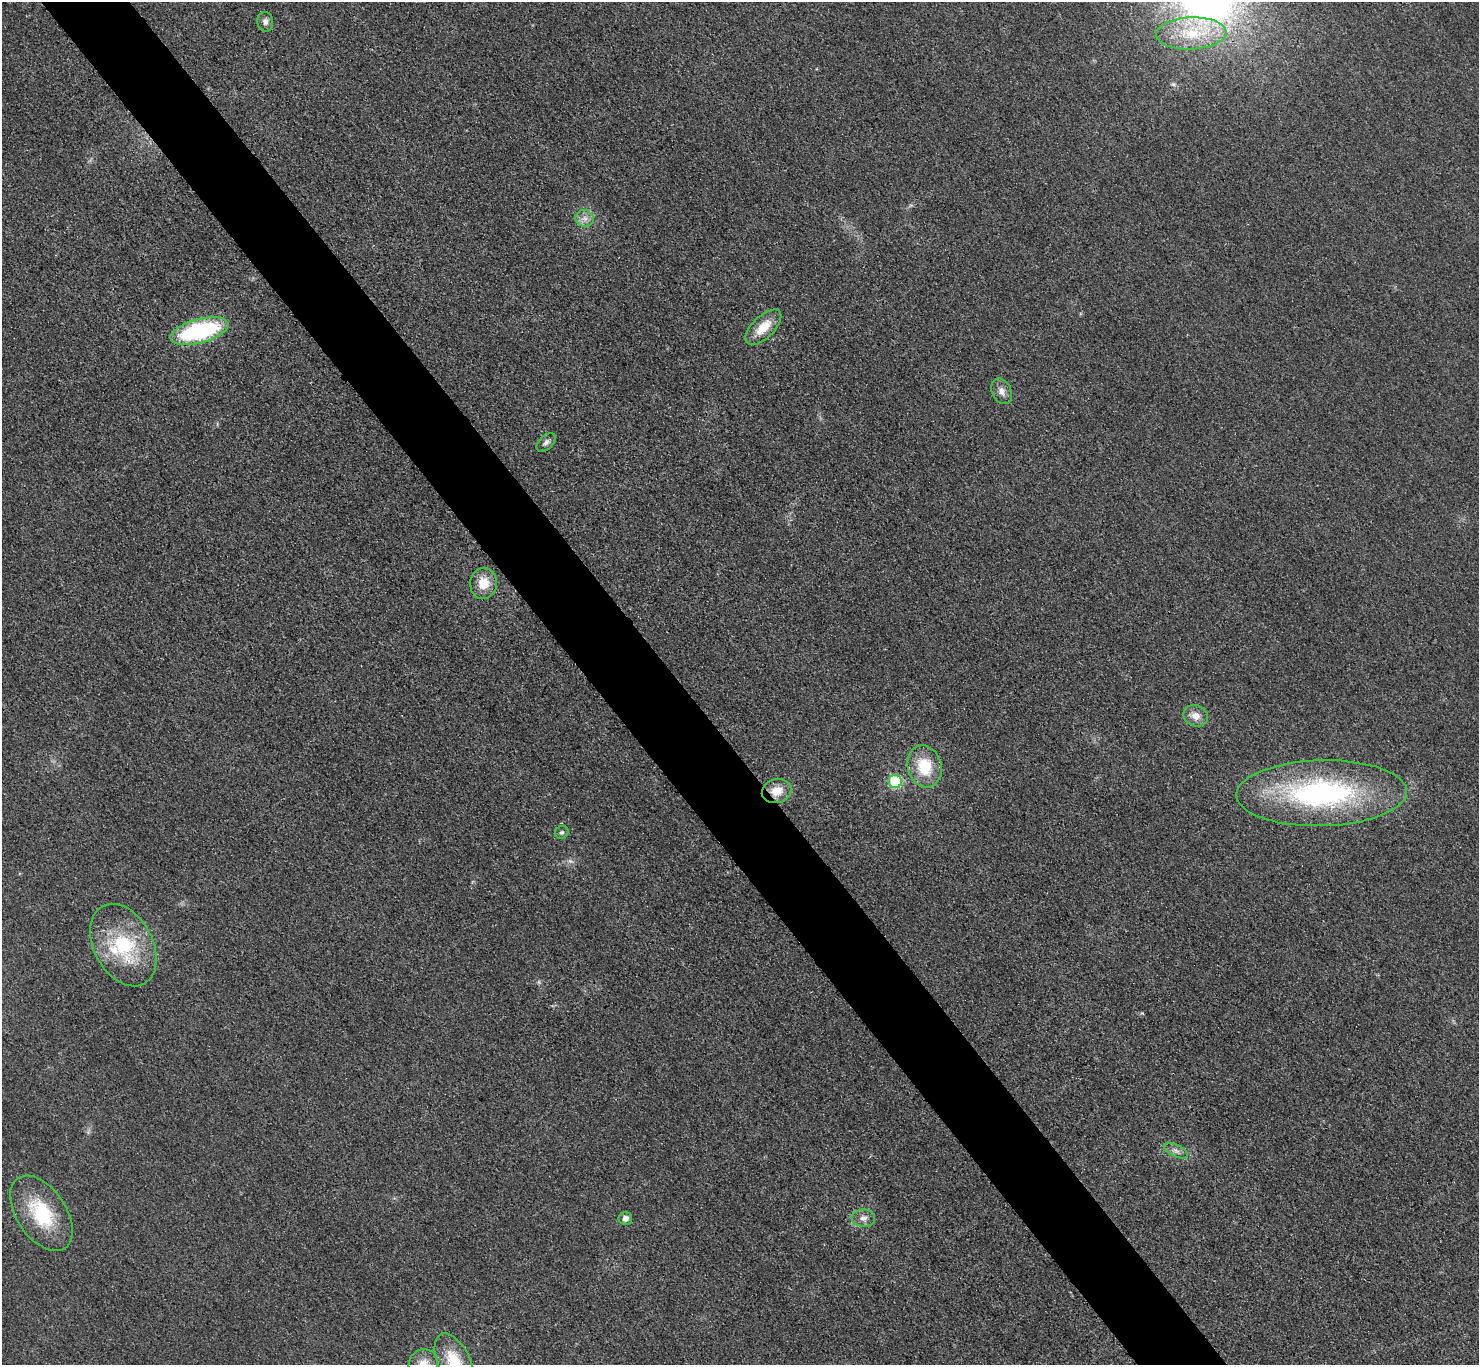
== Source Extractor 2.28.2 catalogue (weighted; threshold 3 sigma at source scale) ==
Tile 11 of 4 x 4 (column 3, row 3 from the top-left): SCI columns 2977-4453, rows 1540-2902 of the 5953 x 5949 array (HDU 1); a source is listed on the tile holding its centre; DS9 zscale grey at full resolution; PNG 1481 x 1367 px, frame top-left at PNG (2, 2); each listed source drawn as its Kron ellipse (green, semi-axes under 4 px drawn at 4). Shown black and unused: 6% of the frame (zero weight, under 3 of 4 exposures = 2% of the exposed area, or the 3 px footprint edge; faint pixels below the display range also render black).
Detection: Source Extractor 2.28.2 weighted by HDU 2 'WHT'; one run over the whole footprint, this tile lists its part. Background 0.0329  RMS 0.0064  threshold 0.0287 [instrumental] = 3 sigma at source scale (4.5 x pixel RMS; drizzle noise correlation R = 1.50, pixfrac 1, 0.05/0.05 arcsec/px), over >= 5 px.
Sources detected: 22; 1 inside a brighter listed object's ellipse — not listed separately; the other 21 listed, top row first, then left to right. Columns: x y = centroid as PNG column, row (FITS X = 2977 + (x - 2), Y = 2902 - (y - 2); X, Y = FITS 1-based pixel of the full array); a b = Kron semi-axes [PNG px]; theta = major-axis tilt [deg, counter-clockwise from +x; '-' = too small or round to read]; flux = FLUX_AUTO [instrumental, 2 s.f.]
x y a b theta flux
265 22 10 8 -79 2.8
1191 33 35 16 2 29
585 218 9 8 - 3.8
763 327 22 11 44 13
199 331 30 12 15 84
1002 391 13 9 -65 4.3
546 442 11 6 44 2.6
483 583 15 13 84 13
1196 716 12 10 -25 6.3
925 766 21 17 -73 24
895 781 6 6 - 44
777 791 15 12 16 10
1321 793 85 33 2 140
562 832 7 6 - 1.4
123 945 44 29 -62 51
1176 1151 13 6 -25 3
41 1213 42 24 -56 41
625 1218 6 6 - 3.6
863 1218 12 8 -3 3.8
454 1362 31 16 -64 24
423 1364 15 14 - 8.2
Overlapping masked pixels (flux is a lower limit): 1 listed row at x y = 777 791
Isophote crosses this tile's border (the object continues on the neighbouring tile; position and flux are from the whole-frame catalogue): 2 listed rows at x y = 454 1362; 423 1364